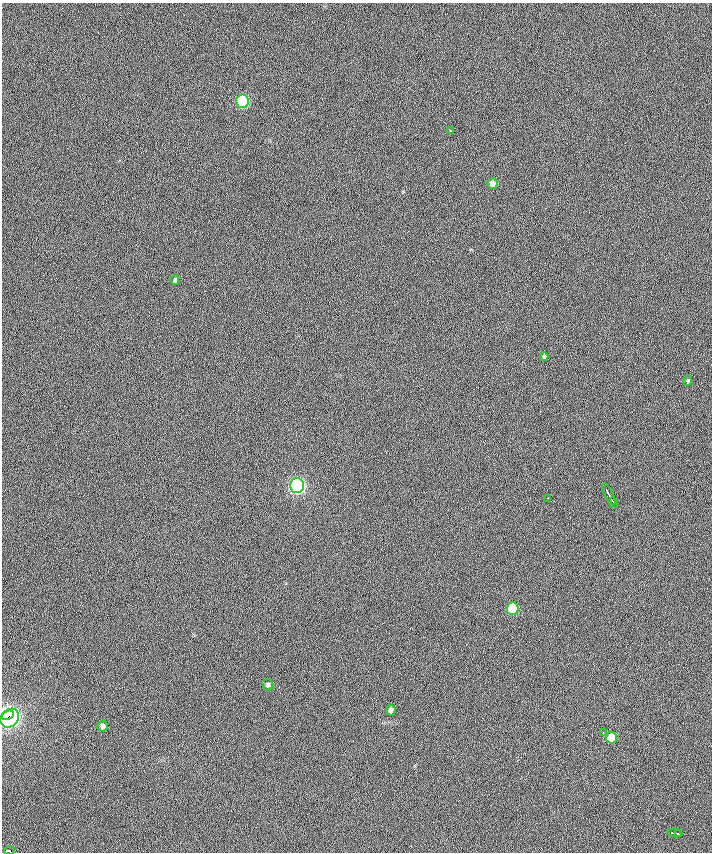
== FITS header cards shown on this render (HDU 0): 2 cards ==
NAXIS1  =                  710 /
NAXIS2  =                  850 /

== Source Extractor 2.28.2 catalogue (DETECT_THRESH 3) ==
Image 710 x 850 px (HDU 0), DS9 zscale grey, 1 PNG px = 1 image px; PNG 714 x 854 px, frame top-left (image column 1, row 850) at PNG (2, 3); each listed source drawn as its Kron ellipse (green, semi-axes under 4 px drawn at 4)
Background 0.346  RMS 13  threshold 39.2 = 3 sigma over >= 5 px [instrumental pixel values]
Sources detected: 21; all 21 listed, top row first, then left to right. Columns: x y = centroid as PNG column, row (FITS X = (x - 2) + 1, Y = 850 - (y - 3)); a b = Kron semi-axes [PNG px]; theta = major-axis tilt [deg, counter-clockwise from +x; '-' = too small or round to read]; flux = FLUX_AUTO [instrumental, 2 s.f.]
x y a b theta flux
242 101 7 6 - 70000
451 131 3 3 - 2700
492 184 5 5 - 4600
175 280 5 4 - 1400
544 357 4 4 - 1800
688 381 5 4 - 1100
297 486 7 7 - 220000
609 494 12 3 -62 5300
548 498 3 2 - 6100
613 503 5 2 - 2700
513 609 6 6 - 35000
268 685 6 5 - 1900
391 710 5 4 - 3000
8 715 6 4 23 61000
10 718 10 8 49 240000
102 726 5 5 - 2800
603 733 3 2 - 1200
611 738 6 5 - 15000
675 833 7 2 -4 1700
679 834 3 2 - 1500
9 851 5 3 - 12000
At the frame edge (FLAGS 8, measured only in part): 1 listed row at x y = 9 851